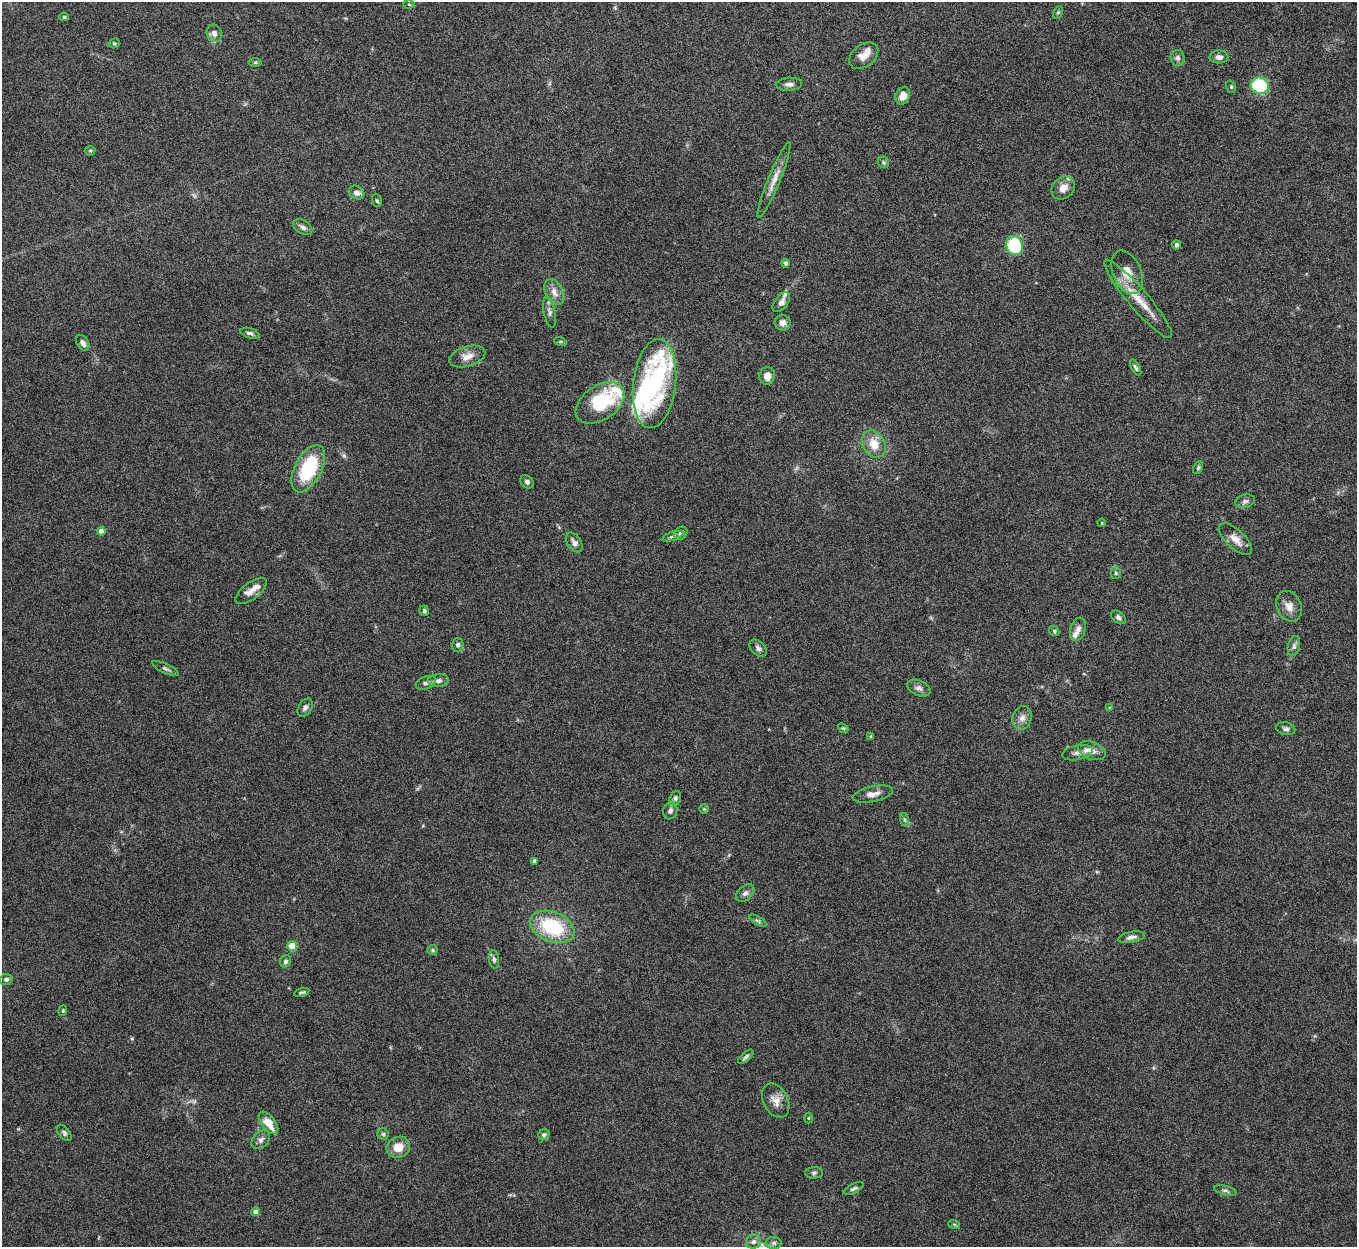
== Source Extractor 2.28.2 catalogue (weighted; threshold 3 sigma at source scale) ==
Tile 10 of 4 x 4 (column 2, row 3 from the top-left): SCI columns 1357-2711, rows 1396-2640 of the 5424 x 5404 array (HDU 1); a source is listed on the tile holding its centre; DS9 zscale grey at full resolution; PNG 1359 x 1249 px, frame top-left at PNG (2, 2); each listed source drawn as its Kron ellipse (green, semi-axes under 4 px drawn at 4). Nothing masked; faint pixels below the display range render black.
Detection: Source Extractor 2.28.2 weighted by HDU 2 'WHT'; one run over the whole footprint, this tile lists its part. Background 0.161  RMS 0.0059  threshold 0.0241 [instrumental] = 3 sigma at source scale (4.09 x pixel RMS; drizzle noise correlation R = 1.36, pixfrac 0.8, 0.05/0.05 arcsec/px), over >= 5 px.
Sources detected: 114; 1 too faint to see at this stretch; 2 inside a brighter object's white glare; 1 cosmic-ray / hot-pixel residue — neither listed nor drawn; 7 inside a brighter listed object's ellipse — not listed separately; the other 103 listed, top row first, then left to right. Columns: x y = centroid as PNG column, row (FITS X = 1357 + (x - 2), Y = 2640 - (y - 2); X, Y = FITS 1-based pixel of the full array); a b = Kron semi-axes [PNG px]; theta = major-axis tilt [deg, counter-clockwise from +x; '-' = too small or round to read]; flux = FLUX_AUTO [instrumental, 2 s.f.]
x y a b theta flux
409 4 5 3 - 0.64
1058 12 6 4 62 0.84
64 17 5 4 - 0.84
214 33 9 7 -70 2.8
114 43 6 4 18 0.78
864 56 16 11 39 6
1219 57 9 6 1 2.5
1178 58 8 7 - 1.8
255 63 6 4 1 0.82
789 84 13 6 3 2.5
1260 86 9 8 - 32
1231 87 6 4 -70 0.79
903 96 9 7 66 5
90 151 5 5 - 0.69
883 162 6 5 - 0.95
774 180 40 6 68 6.1
1063 188 12 10 41 5
357 193 8 6 -31 2.6
377 201 6 5 - 0.85
303 227 10 6 -31 2.2
1014 245 10 8 -67 36
1176 245 4 4 - 1.9
786 263 4 4 - 1.6
1127 272 23 14 -67 9.1
554 292 14 8 -64 4.4
1138 299 50 10 -50 13
781 302 11 6 52 2.5
549 312 16 6 -78 2.3
783 323 8 7 - 2.8
250 333 10 5 -18 1.6
560 341 6 4 -18 0.75
83 343 9 5 -55 2.5
467 357 18 10 17 5.4
1136 367 9 4 -62 1.2
767 376 9 8 - 4
654 384 45 21 83 68
600 403 27 17 34 33
874 444 14 11 -58 8.8
1198 468 7 4 64 0.91
308 469 26 13 62 37
527 482 7 6 - 1.5
1245 501 10 6 14 1.9
1102 523 4 3 - 0.45
101 531 4 4 - 3.9
681 533 7 6 - 1.7
673 536 11 4 18 1.4
1236 539 21 9 -43 6
574 542 11 7 -55 2.5
1116 573 5 5 - 0.98
251 591 19 8 37 5.3
1289 606 16 12 -66 5.2
424 611 5 4 - 1
1118 617 8 5 -39 1.6
1078 629 12 7 72 2.9
1054 631 5 4 - 0.79
458 645 7 5 73 1.6
1294 646 10 6 76 1.9
758 648 10 6 -42 1.9
166 668 14 4 -26 1.6
438 681 10 6 8 2.3
426 683 10 6 22 2
919 688 12 7 -24 2.3
305 708 10 6 58 1.9
1110 708 4 4 - 0.51
1022 718 12 9 75 3.5
843 728 6 4 -41 0.71
1286 729 10 6 -13 1.7
871 736 4 3 - 0.82
1092 751 14 8 -21 4.8
1077 753 15 7 12 3.2
873 794 20 7 12 4.4
675 798 7 5 72 1.3
704 809 5 4 - 0.58
670 811 9 7 72 2
905 820 7 4 -71 1
535 861 4 4 - 2.5
745 893 11 7 42 2.1
758 921 10 4 -30 1.2
552 927 23 15 -22 36
1131 937 13 5 11 2.4
292 946 5 5 - 16
432 950 5 5 - 0.84
494 959 9 5 -84 1.4
285 961 6 5 - 1.3
6 979 6 5 - 1.5
302 992 8 3 13 1
63 1011 5 4 - 0.73
746 1057 9 4 41 1.4
776 1101 18 12 -63 5.5
808 1118 5 3 - 0.49
268 1123 13 7 -52 7.7
64 1133 9 5 -50 1.3
383 1134 5 5 - 1
544 1135 6 5 - 1.3
261 1140 10 7 46 2.2
398 1147 12 10 27 7.7
814 1173 9 5 1 1.3
854 1189 11 4 27 1.4
1225 1191 12 4 -15 1.5
256 1212 4 4 - 4.1
954 1224 6 4 -19 0.73
753 1242 7 7 - 2.5
774 1243 8 6 1 1.5